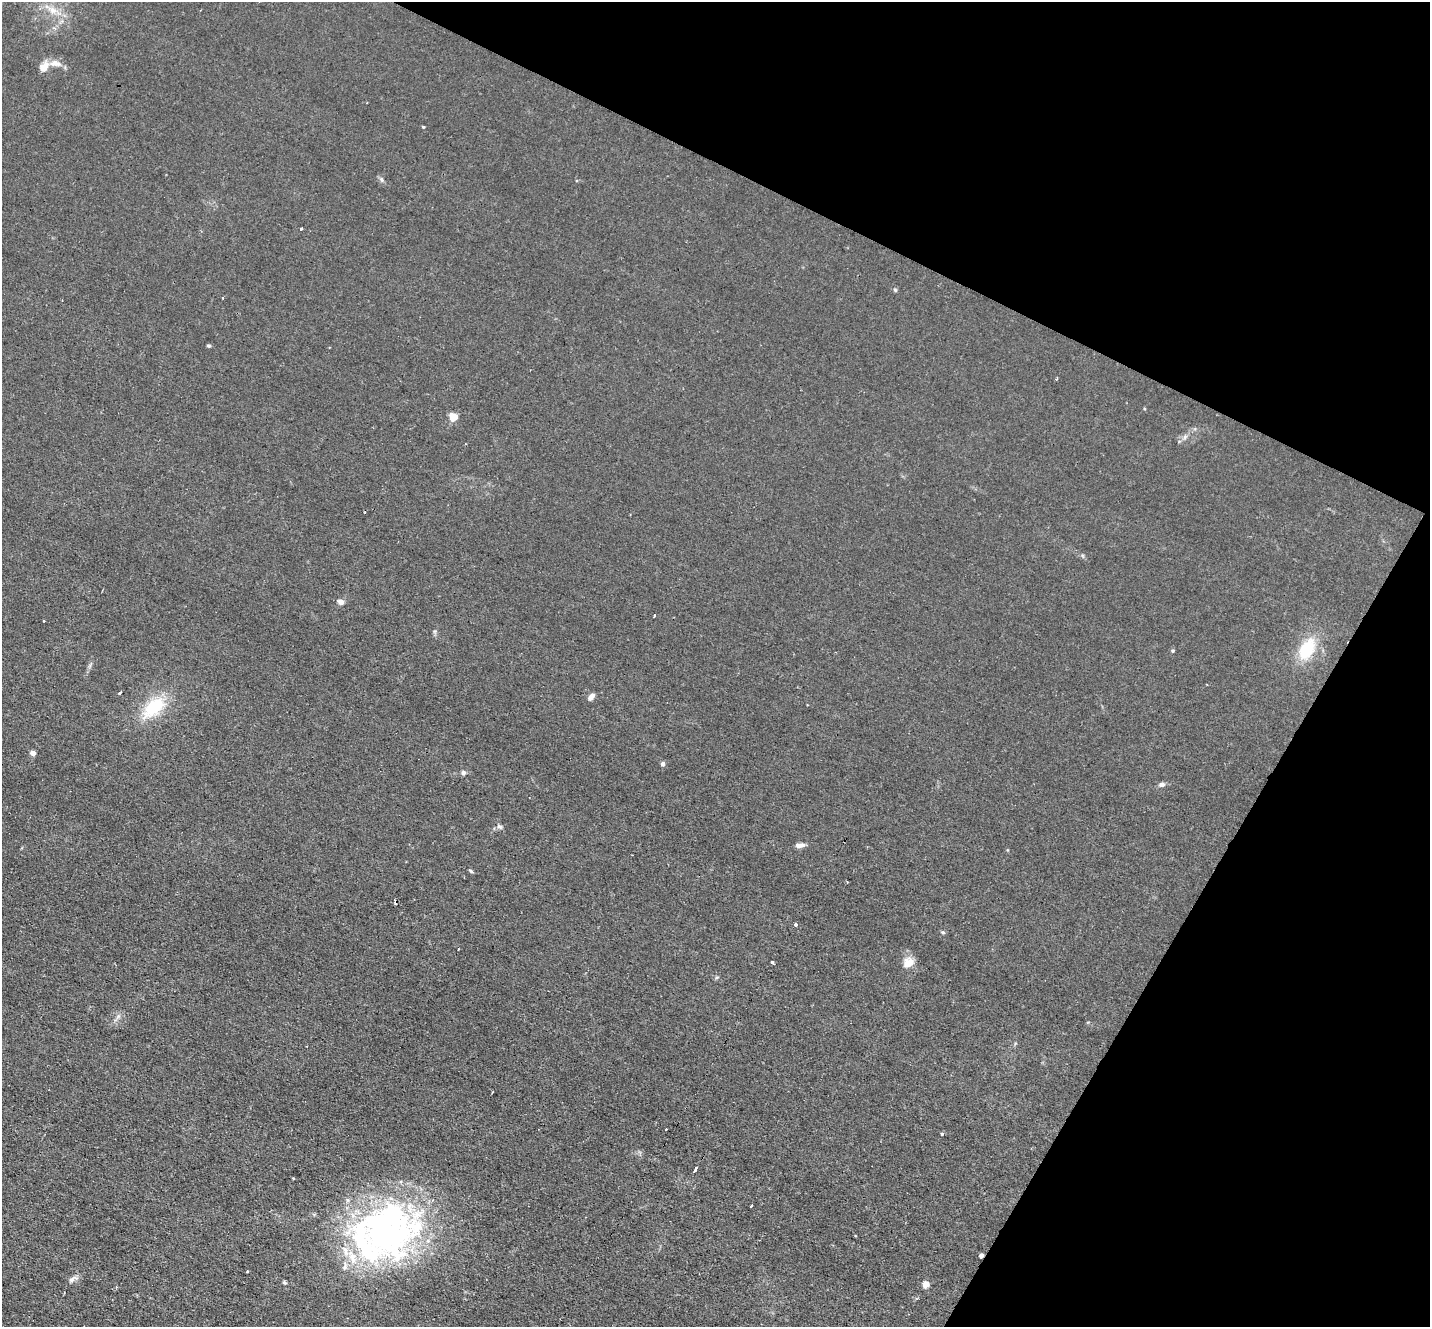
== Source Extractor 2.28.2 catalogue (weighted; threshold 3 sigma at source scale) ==
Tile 8 of 4 x 4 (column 4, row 2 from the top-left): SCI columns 4286-5713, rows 2931-4255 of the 5713 x 5726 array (HDU 1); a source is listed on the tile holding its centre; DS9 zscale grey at full resolution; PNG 1432 x 1329 px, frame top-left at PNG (2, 2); no overlay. Shown black and unused: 25% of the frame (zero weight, under 2 of 3 exposures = <1% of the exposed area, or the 3 px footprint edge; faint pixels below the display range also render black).
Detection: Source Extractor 2.28.2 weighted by HDU 2 'WHT'; one run over the whole footprint, this tile lists its part. Background 0.0113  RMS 0.0047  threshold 0.021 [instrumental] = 3 sigma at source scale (4.5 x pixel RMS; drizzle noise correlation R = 1.50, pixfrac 1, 0.05/0.05 arcsec/px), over >= 5 px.
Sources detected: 46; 2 inside a brighter object's white glare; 4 cosmic-ray / hot-pixel residue — not listed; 3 inside a brighter listed object's ellipse — not listed separately; the other 37 listed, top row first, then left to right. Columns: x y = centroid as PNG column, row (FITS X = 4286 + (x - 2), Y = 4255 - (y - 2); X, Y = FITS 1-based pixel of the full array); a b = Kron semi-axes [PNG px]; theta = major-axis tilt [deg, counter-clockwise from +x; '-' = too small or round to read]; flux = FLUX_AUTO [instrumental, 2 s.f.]
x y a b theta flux
53 10 11 8 -7 3.8
44 66 14 10 53 3.9
423 127 3 3 - 0.49
381 179 7 4 -59 0.97
301 229 3 3 - 2
895 290 5 4 - 0.61
208 345 7 3 0 0.59
453 417 5 5 - 13
1185 437 7 4 71 0.91
341 602 7 6 - 2.4
654 616 3 2 - 0.79
43 621 3 2 - 0.34
1307 649 26 15 59 17
1173 651 4 4 - 0.57
120 693 4 3 - 1.5
591 697 8 5 47 2.7
154 707 30 16 43 21
33 753 5 5 - 1.9
663 764 5 5 - 1.4
463 773 5 5 - 1.2
1162 784 7 6 - 1.5
499 826 8 5 -17 1.1
800 845 12 5 5 2.2
471 871 6 4 -37 0.62
795 924 3 3 - 6.2
943 932 5 3 - 0.55
772 962 4 3 - 1
908 962 13 11 43 5
942 1134 4 4 - 0.56
695 1169 7 3 61 0.74
751 1206 3 3 - 1.2
383 1241 107 54 -11 110
981 1255 4 4 - 2.3
247 1271 2 2 - 0.53
71 1280 11 6 41 1.8
284 1283 6 4 -34 0.65
926 1284 5 4 - 7.8
Overlapping masked pixels (flux is a lower limit): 1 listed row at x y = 981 1255